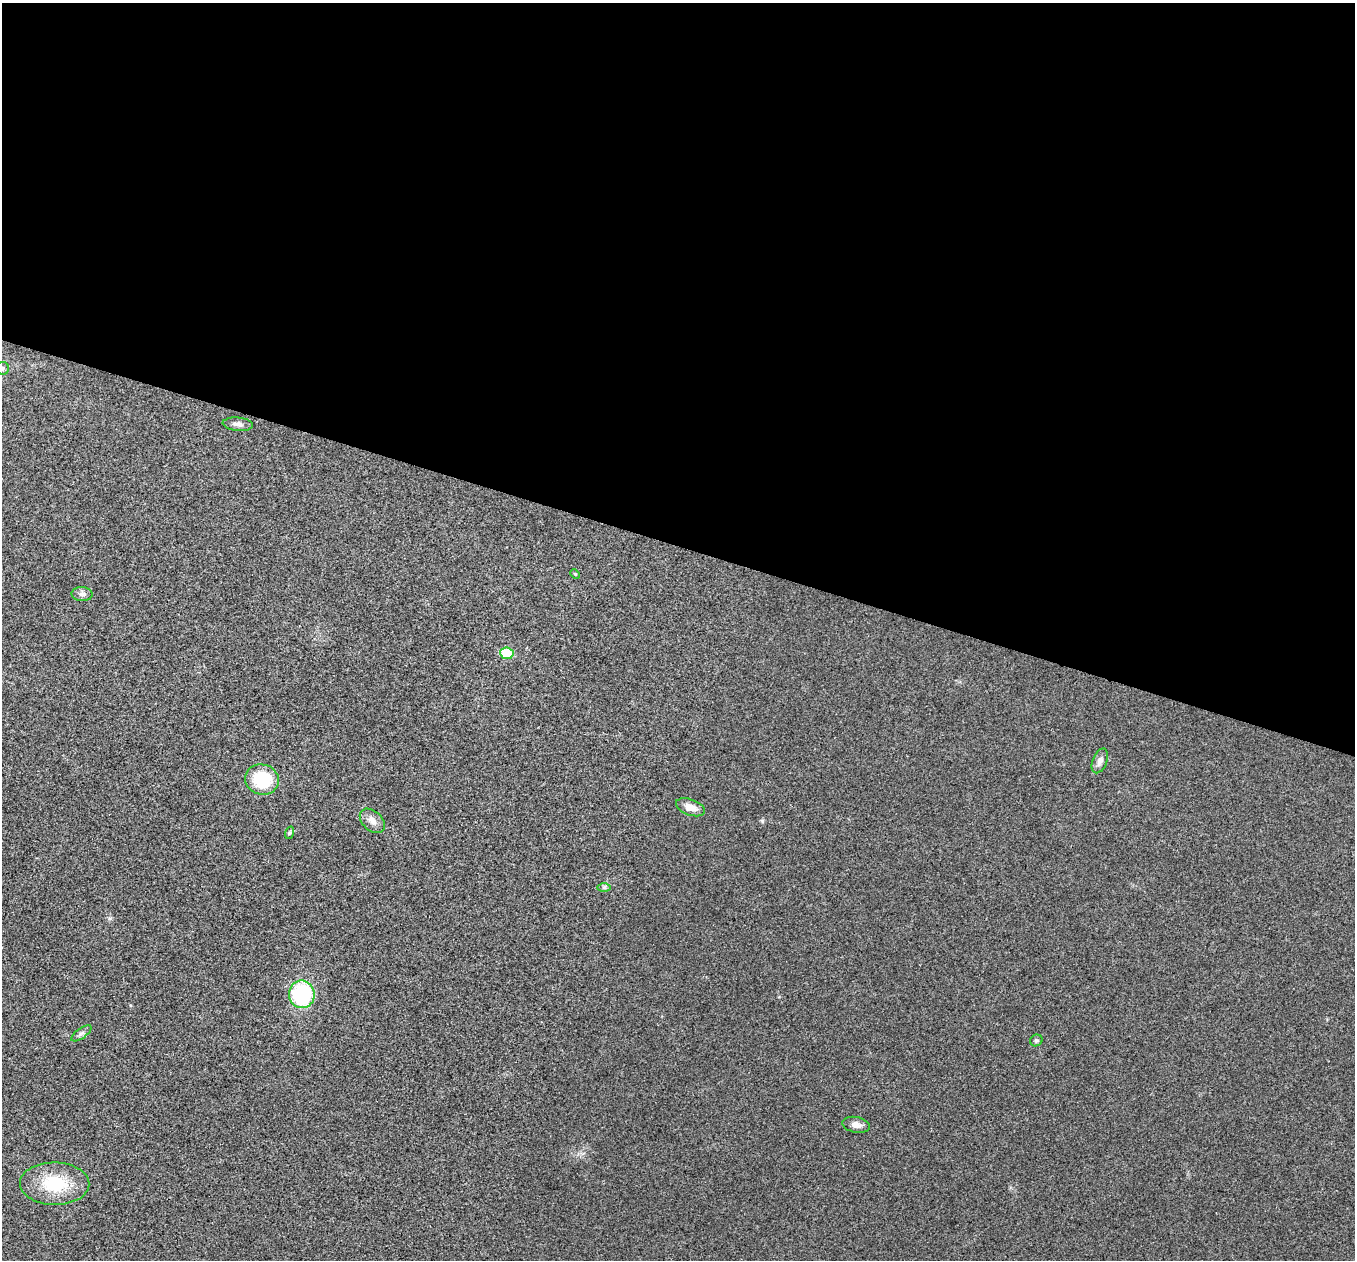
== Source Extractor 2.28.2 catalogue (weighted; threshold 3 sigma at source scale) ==
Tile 3 of 4 x 4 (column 3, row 1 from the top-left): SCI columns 2707-4059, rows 3908-5165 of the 5417 x 5431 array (HDU 1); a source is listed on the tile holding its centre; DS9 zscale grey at full resolution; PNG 1357 x 1262 px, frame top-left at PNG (2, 3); each listed source drawn as its Kron ellipse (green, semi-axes under 4 px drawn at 4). Shown black and unused: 43% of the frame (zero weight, under 3 of 4 exposures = <1% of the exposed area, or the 3 px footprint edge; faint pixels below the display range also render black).
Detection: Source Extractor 2.28.2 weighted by HDU 2 'WHT'; one run over the whole footprint, this tile lists its part. Background 0.0223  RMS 0.0052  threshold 0.0234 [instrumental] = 3 sigma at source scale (4.5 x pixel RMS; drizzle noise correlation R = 1.50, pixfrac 1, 0.05/0.05 arcsec/px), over >= 5 px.
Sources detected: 16; all 16 listed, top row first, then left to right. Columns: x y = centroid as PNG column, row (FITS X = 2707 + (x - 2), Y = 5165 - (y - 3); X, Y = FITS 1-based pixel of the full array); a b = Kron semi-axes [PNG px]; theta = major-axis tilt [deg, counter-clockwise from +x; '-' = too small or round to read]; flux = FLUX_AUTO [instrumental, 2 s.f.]
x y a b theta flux
2 368 6 6 - 1.1
238 424 15 6 -5 2.6
575 574 5 4 - 0.62
82 594 10 7 -4 2
507 653 7 5 -5 20
1100 761 13 7 69 2.7
262 779 17 15 -13 22
690 807 15 8 -20 4.7
372 821 14 9 -42 3.8
289 833 6 4 71 0.72
604 887 7 4 0 1
302 994 14 13 - 46
81 1033 12 5 36 1.6
1036 1040 6 5 - 0.91
856 1125 14 8 -10 3.1
55 1184 35 21 -1 25
Isophote crosses this tile's border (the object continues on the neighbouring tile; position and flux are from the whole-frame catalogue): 1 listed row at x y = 2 368
Unlisted compact peaks at least as high as the median listed source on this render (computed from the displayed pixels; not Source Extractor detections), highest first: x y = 762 821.